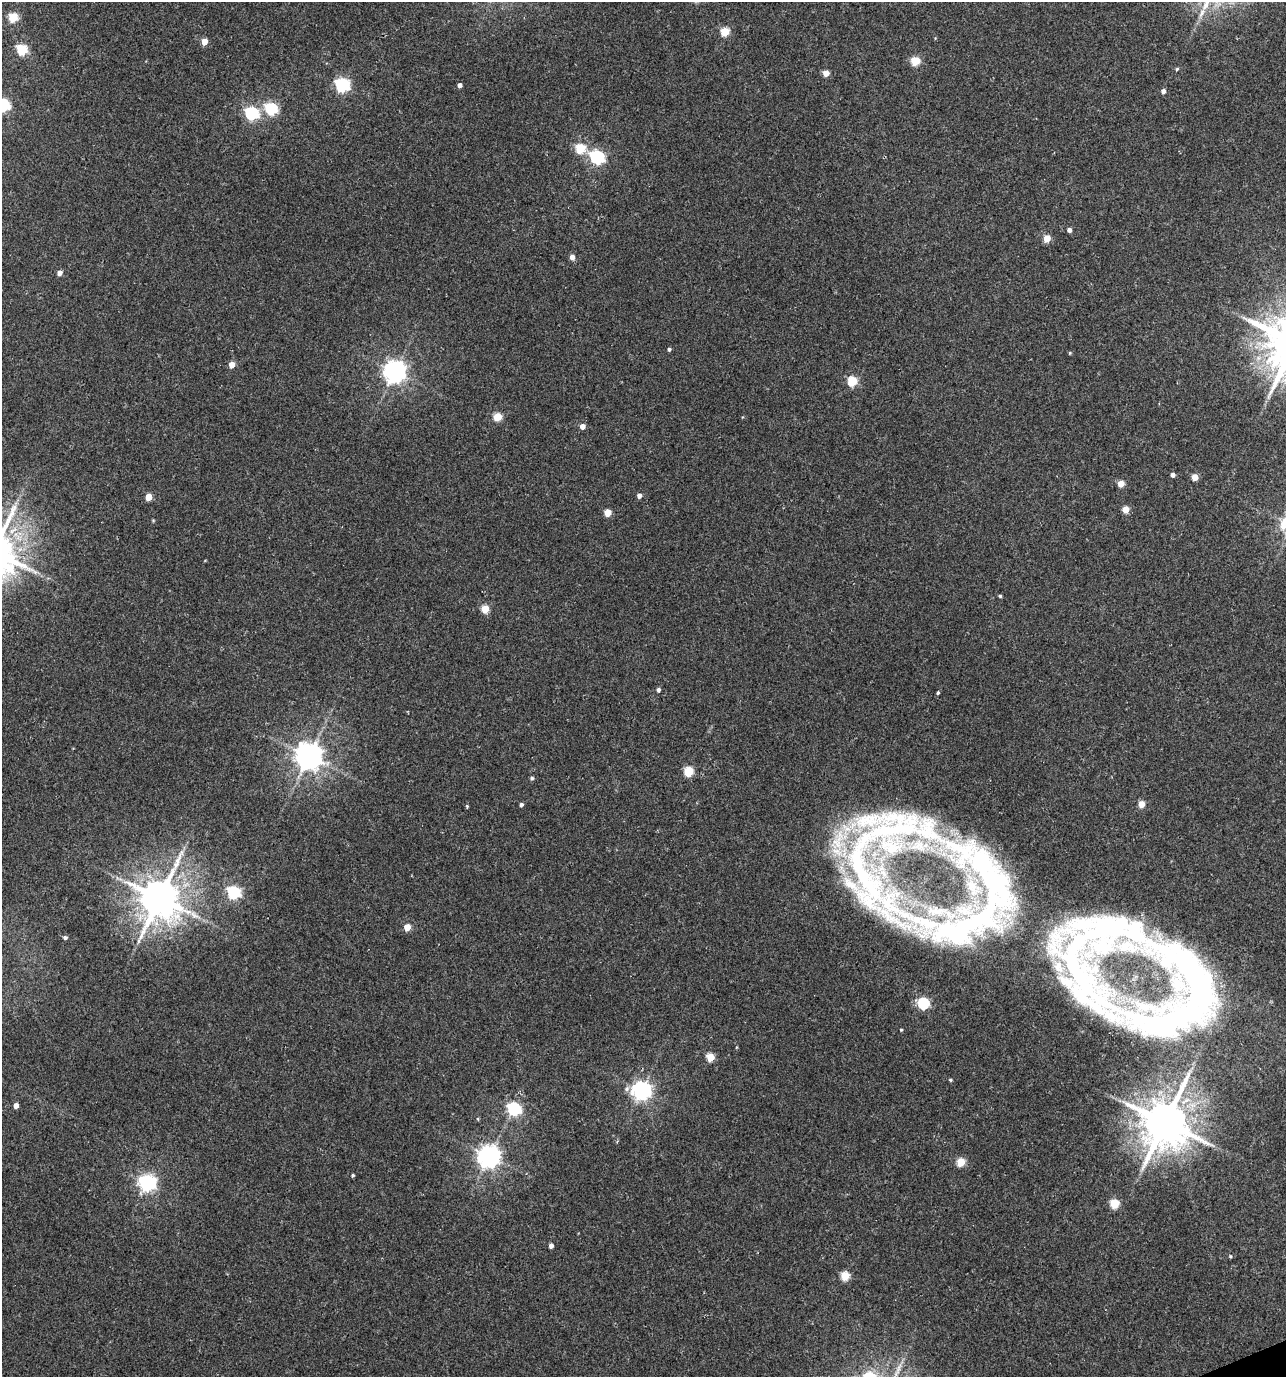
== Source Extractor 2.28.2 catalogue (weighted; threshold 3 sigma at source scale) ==
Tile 6 of 4 x 4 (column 2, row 2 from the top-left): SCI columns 1417-2700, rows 2753-4127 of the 5346 x 5507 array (HDU 1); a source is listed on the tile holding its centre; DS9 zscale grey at full resolution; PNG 1288 x 1379 px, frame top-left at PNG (2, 2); no overlay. Shown black and unused: <1% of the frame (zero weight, under 3 of 4 exposures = <1% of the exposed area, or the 3 px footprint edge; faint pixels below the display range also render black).
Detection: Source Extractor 2.28.2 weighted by HDU 2 'WHT'; one run over the whole footprint, this tile lists its part. Background 0.0212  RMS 0.0066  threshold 0.0299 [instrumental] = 3 sigma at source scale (4.5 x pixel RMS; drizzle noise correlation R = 1.50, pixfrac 1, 0.0396/0.0396 arcsec/px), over >= 5 px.
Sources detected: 70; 1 inside a brighter object's white glare — not listed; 3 inside a brighter listed object's ellipse — not listed separately; the other 66 listed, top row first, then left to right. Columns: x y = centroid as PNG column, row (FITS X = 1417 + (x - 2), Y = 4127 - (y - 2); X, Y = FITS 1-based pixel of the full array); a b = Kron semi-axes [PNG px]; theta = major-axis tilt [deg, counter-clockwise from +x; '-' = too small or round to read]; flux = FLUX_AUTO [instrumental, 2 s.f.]
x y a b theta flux
13 17 5 5 - 31
725 32 5 5 - 30
204 42 5 4 - 11
22 50 5 5 - 46
915 61 5 5 - 29
1177 69 5 4 - 0.91
826 73 5 4 - 8.4
342 85 6 6 - 140
460 85 4 4 - 3
1163 91 4 4 - 2.8
3 105 6 6 - 100
271 109 6 6 - 80
252 113 6 6 - 110
580 148 5 5 - 39
597 157 6 6 - 120
1069 230 4 4 - 3
1047 238 5 4 - 15
572 257 5 4 - 5.3
60 273 5 4 - 4.6
669 349 4 4 - 1.4
1070 353 4 4 - 0.67
232 365 5 4 - 8.1
395 372 7 7 - 520
852 381 5 5 - 38
497 417 5 5 - 23
582 426 4 4 - 6.2
1173 475 4 4 - 3.1
1195 477 4 4 - 9.9
1121 484 5 4 - 11
639 496 4 4 - 3.4
148 497 5 4 - 14
1125 509 5 5 - 12
608 513 5 5 - 13
1000 596 4 3 - 0.96
485 609 5 5 - 20
658 690 4 4 - 1.9
938 693 4 3 - 0.86
309 756 8 8 - 900
688 771 5 5 - 34
532 778 5 4 - 1.2
521 804 4 4 - 1.6
1141 804 5 4 - 11
467 806 5 4 - 0.71
875 862 177 128 -75 360
234 892 6 6 - 100
159 898 12 11 - 2300
407 927 5 4 - 14
1107 931 99 46 2 160
65 937 4 4 - 1.7
1195 976 115 41 -46 200
1176 1018 72 28 13 130
710 1057 5 5 - 23
627 1089 8 6 55 2.1
641 1090 7 7 - 320
16 1106 4 4 - 5.3
514 1109 6 6 - 110
478 1119 5 3 - 0.68
1165 1122 14 13 - 3000
489 1156 8 7 - 480
961 1162 5 5 - 24
353 1175 4 3 - 0.95
147 1183 7 7 - 240
1114 1204 5 5 - 33
551 1246 4 4 - 3
1230 1256 5 4 - 0.82
845 1276 5 5 - 27
Isophote crosses this tile's border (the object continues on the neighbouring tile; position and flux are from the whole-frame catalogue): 1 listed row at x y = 3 105